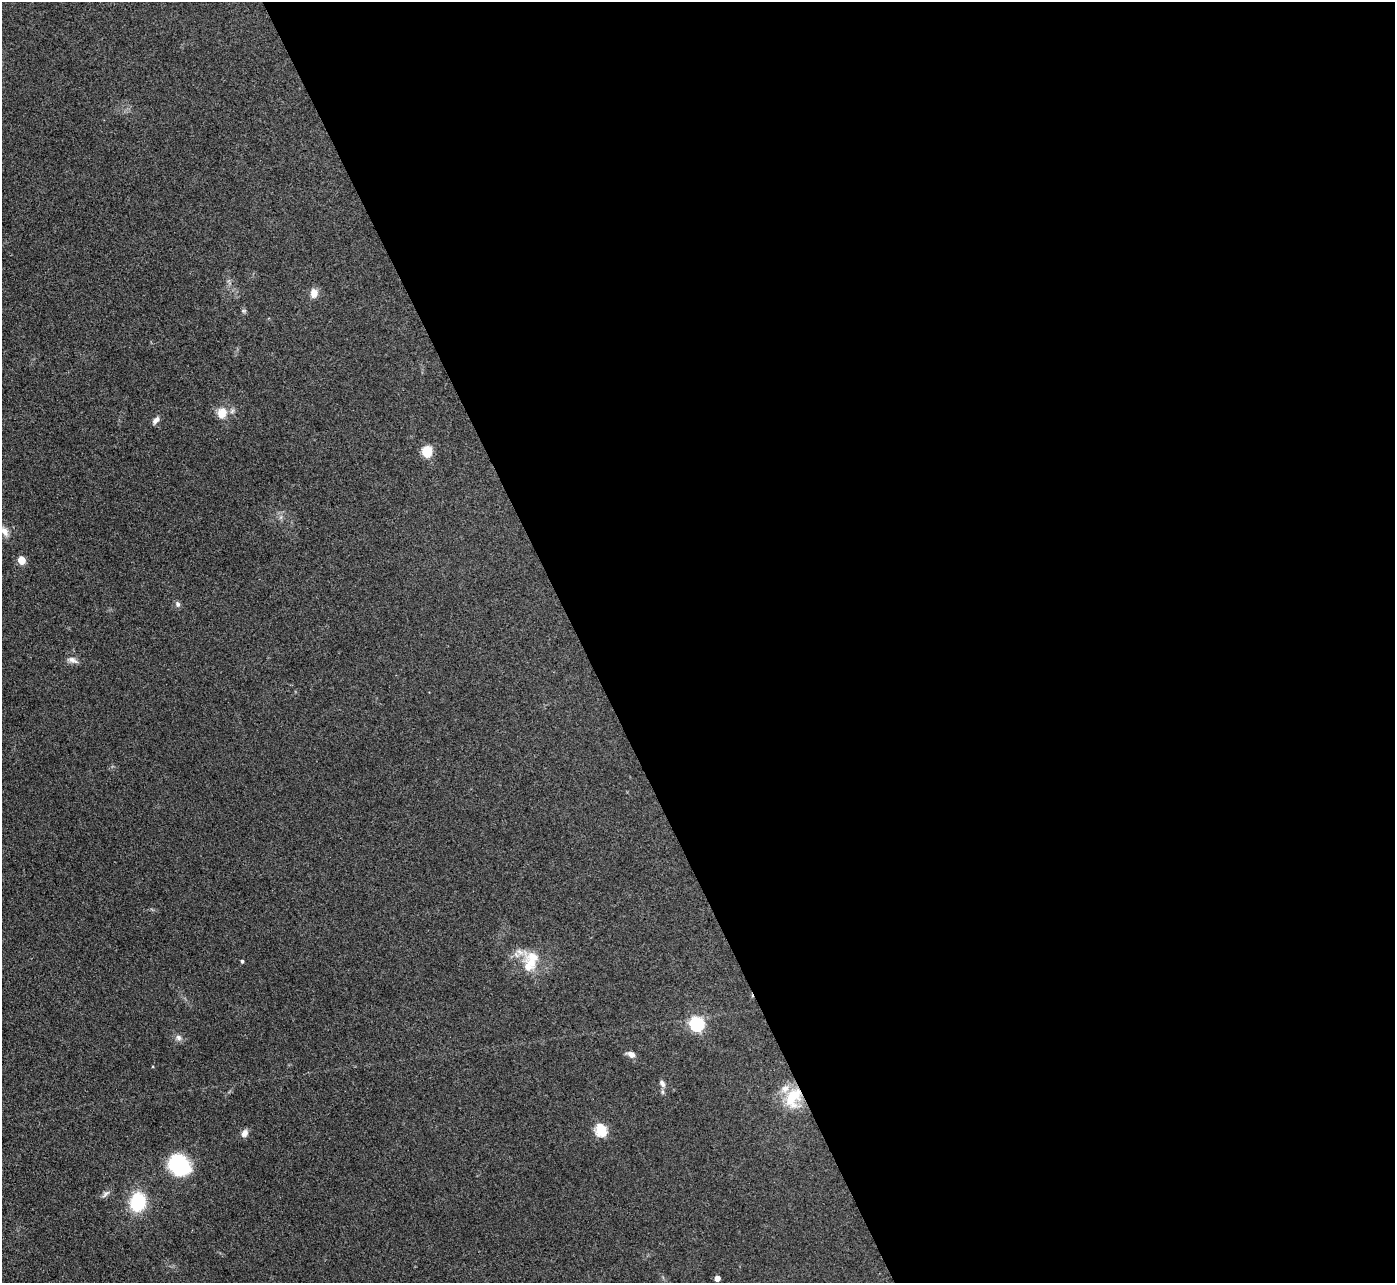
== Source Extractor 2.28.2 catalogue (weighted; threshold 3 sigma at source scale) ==
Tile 8 of 4 x 4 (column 4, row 2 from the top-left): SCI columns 4182-5574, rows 2716-3996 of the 5575 x 5562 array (HDU 1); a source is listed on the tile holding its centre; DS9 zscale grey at full resolution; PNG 1397 x 1285 px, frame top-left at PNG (2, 2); no overlay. Shown black and unused: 59% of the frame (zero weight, under 3 of 4 exposures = <1% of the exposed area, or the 3 px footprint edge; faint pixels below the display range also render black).
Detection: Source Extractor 2.28.2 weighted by HDU 2 'WHT'; one run over the whole footprint, this tile lists its part. Background 0.134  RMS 0.0072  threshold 0.0325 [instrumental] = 3 sigma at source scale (4.5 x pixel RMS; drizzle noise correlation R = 1.50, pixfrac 1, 0.05/0.05 arcsec/px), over >= 5 px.
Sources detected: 25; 3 inside a brighter listed object's ellipse — not listed separately; the other 22 listed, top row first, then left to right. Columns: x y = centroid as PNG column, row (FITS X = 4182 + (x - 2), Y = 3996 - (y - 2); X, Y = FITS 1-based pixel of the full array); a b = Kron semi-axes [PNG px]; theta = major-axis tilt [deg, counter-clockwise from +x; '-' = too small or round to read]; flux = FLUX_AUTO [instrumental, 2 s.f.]
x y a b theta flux
314 293 12 9 86 5.4
243 311 6 5 - 1.2
222 413 14 12 76 10
156 420 10 6 49 3.1
427 451 11 10 - 13
4 531 15 9 -60 4.9
21 560 5 5 - 19
178 604 7 6 - 2.1
72 660 15 7 -21 3.6
242 961 4 3 - 1.1
531 962 22 15 -56 15
697 1024 6 6 - 130
178 1038 8 7 - 2.8
631 1054 9 6 -24 4.3
662 1083 11 6 -61 3
793 1097 28 18 64 24
601 1130 6 6 - 65
244 1133 9 7 60 3.8
179 1165 19 15 -49 64
105 1194 15 4 44 2.1
138 1202 16 13 76 39
717 1278 4 4 - 5.6
Overlapping masked pixels (flux is a lower limit): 1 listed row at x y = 793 1097